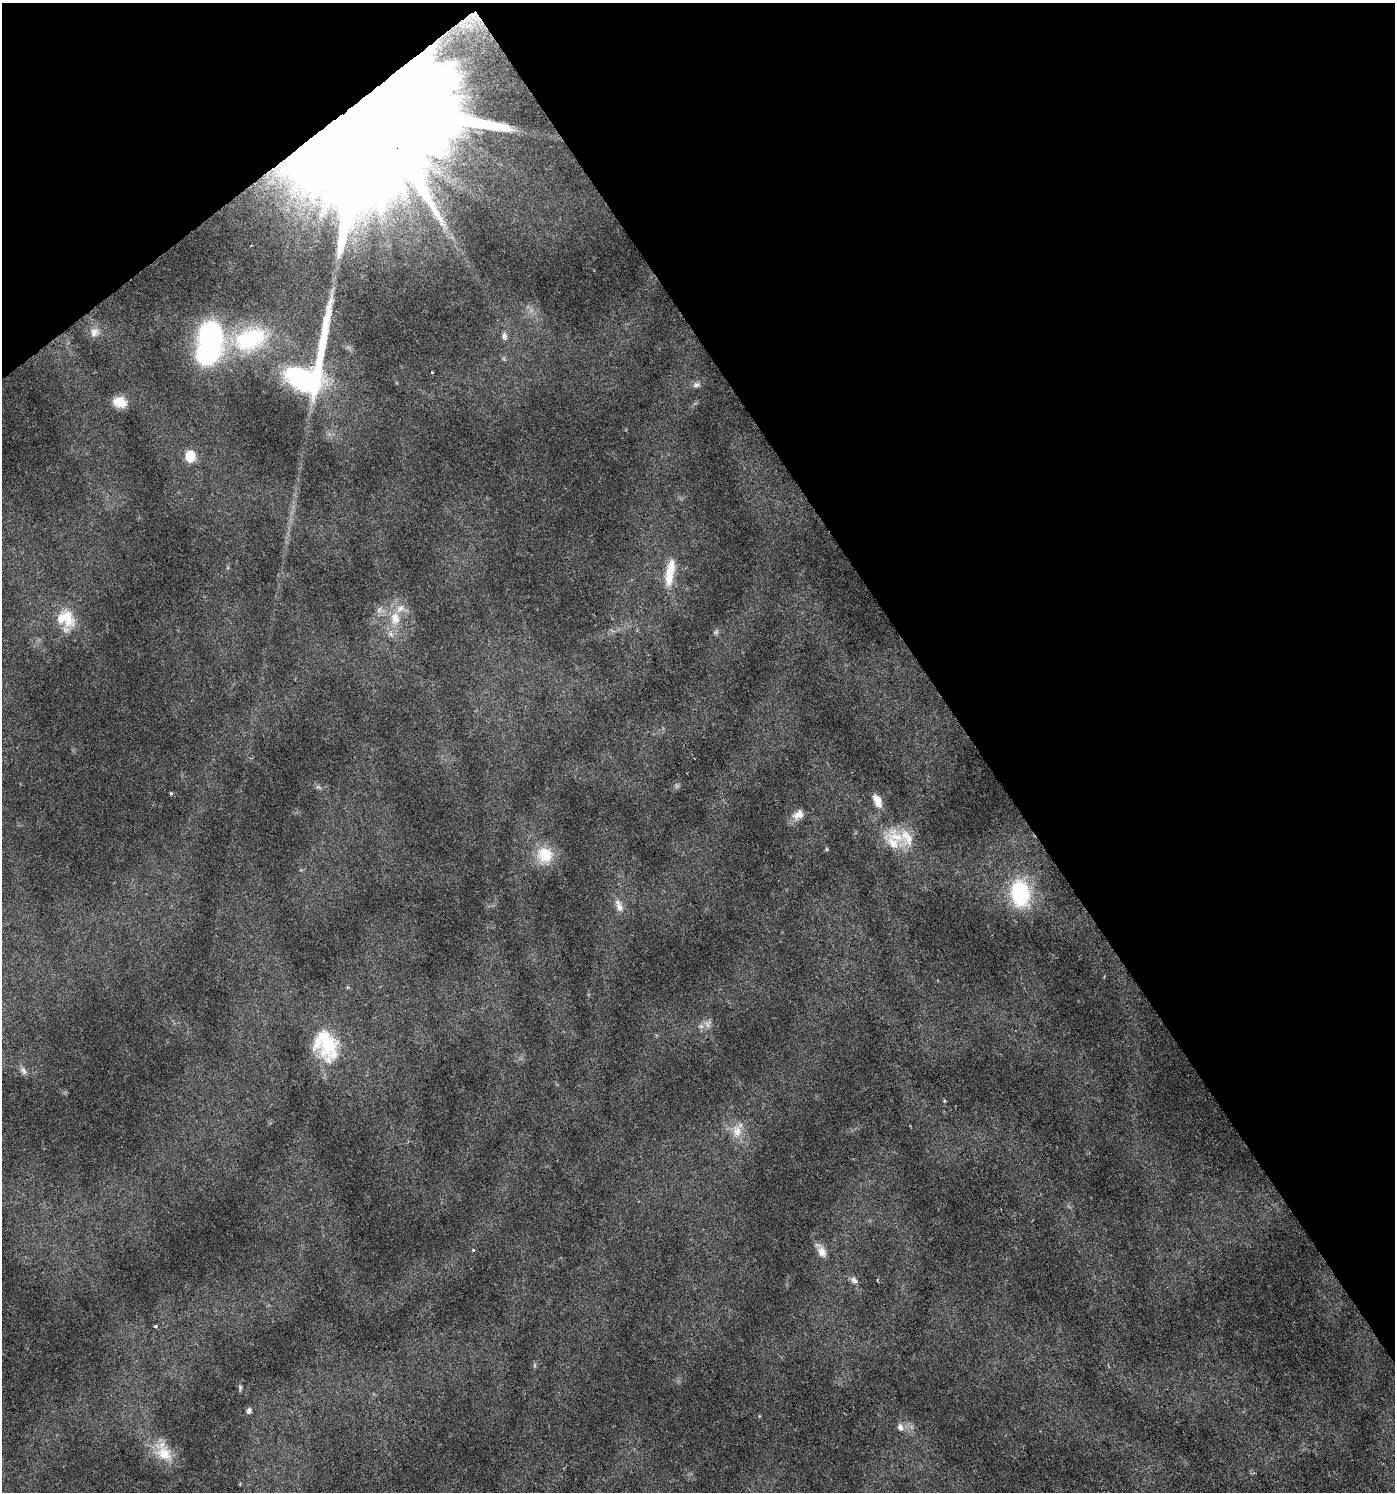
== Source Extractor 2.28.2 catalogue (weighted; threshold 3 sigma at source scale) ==
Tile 3 of 4 x 4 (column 3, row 1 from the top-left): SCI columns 2919-4311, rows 4471-5960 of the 5901 x 5965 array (HDU 1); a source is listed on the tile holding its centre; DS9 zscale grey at full resolution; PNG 1397 x 1494 px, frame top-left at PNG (2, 3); no overlay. Shown black and unused: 35% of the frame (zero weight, under 3 of 6 exposures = <1% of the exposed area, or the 3 px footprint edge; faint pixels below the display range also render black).
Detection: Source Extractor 2.28.2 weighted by HDU 2 'WHT'; one run over the whole footprint, this tile lists its part. Background 0.0228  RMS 0.0022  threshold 0.00888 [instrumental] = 3 sigma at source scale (4.09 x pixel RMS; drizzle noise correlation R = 1.36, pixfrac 0.8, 0.0396/0.0396 arcsec/px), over >= 5 px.
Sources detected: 43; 2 too faint to see at this stretch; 1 inside a brighter object's white glare — not listed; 4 inside a brighter listed object's ellipse — not listed separately; the other 36 listed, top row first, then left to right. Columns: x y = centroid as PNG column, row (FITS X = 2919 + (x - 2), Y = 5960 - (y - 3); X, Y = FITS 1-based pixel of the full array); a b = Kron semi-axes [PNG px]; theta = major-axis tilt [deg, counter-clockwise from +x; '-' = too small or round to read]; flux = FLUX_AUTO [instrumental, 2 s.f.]
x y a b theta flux
470 19 45 26 15 11
375 115 55 34 -58 25000
94 332 14 12 62 1.7
504 336 10 6 -83 0.77
210 337 36 25 -78 34
250 339 48 29 19 18
309 370 99 36 68 40
696 385 9 7 29 0.7
120 402 17 13 -15 2.9
190 456 8 6 76 7.3
670 573 39 11 80 5.1
379 610 9 6 55 0.74
66 618 28 21 -31 6.4
395 618 19 12 -83 4
716 632 8 5 25 0.42
171 793 4 4 - 0.25
877 801 15 8 -65 2.4
798 815 16 11 31 1.9
896 837 36 19 -24 6.7
545 855 23 22 - 5.7
1020 893 31 21 -81 15
620 908 14 8 -65 1.5
347 988 4 3 - 0.2
708 1024 12 9 65 1.2
326 1043 39 28 -75 12
23 1071 11 7 -64 0.82
944 1101 4 4 - 0.33
737 1131 19 12 -87 3
473 1250 4 4 - 0.25
822 1252 16 10 -66 1.7
854 1280 10 8 -44 0.86
155 1326 3 3 - 0.22
240 1387 8 5 -89 0.36
249 1411 5 4 - 0.89
900 1427 10 8 -80 1
164 1453 27 17 -49 5
Overlapping masked pixels (flux is a lower limit): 2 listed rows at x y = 470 19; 375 115